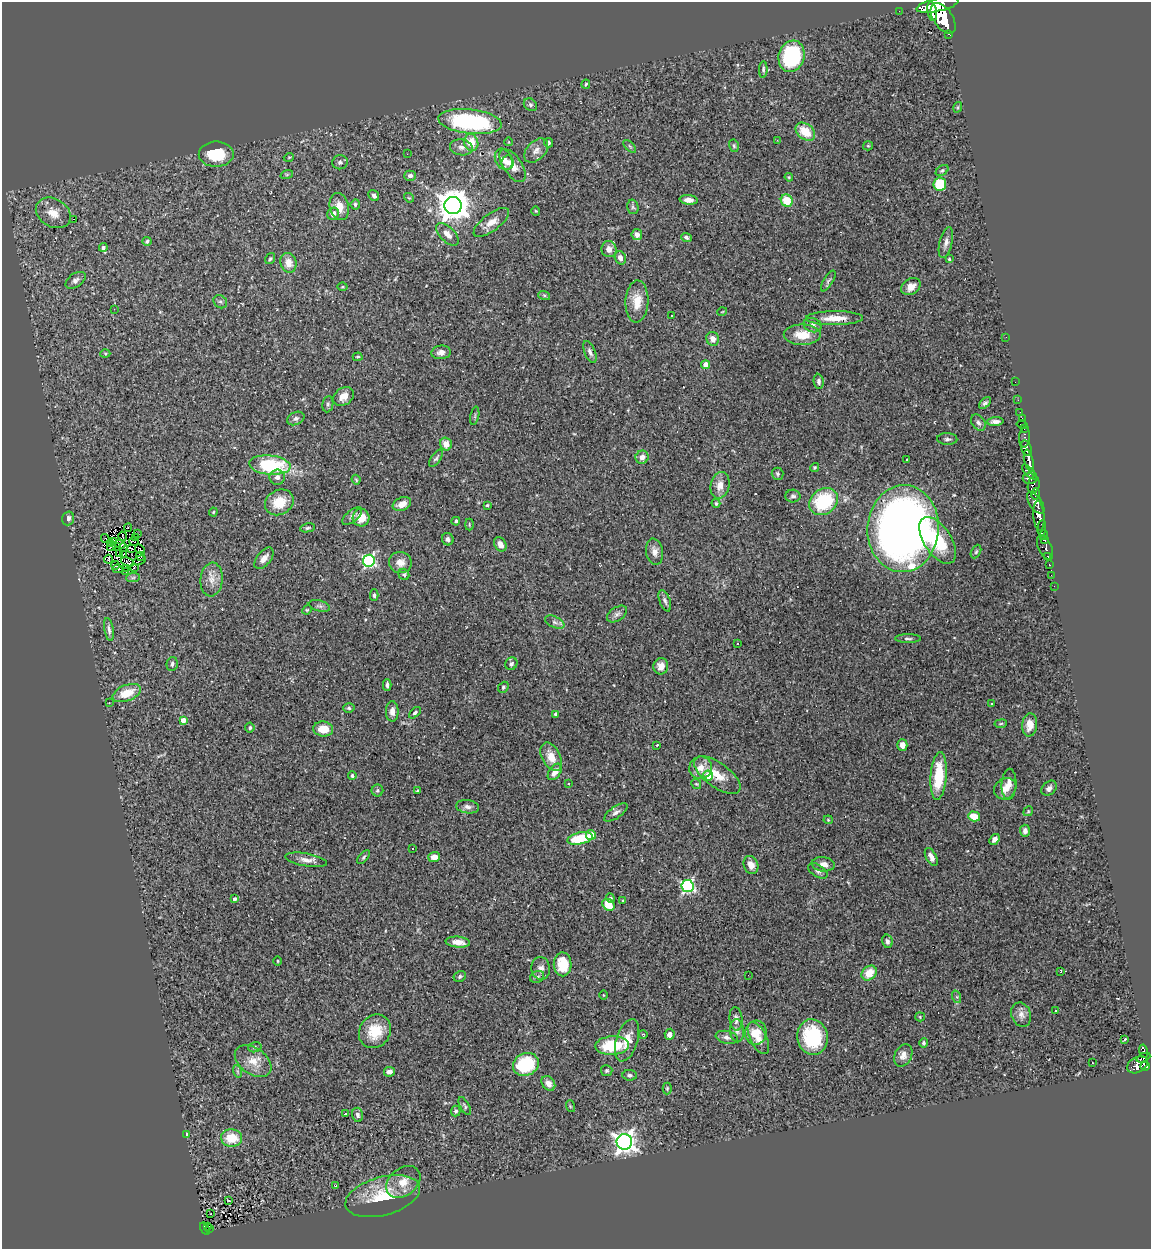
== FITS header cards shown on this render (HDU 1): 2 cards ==
NAXIS1  =                 1149
NAXIS2  =                 1247

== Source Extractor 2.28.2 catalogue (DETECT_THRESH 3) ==
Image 1149 x 1247 px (HDU 1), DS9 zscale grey, 1 PNG px = 1 image px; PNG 1153 x 1251 px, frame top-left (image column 1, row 1247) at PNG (2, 2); each listed source drawn as its Kron ellipse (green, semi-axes under 4 px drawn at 4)
Background 0.881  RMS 0.093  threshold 0.279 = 3 sigma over >= 5 px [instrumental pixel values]
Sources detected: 294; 2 with non-positive FLUX_AUTO (blend fragments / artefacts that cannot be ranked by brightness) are neither listed nor drawn; the other 292 listed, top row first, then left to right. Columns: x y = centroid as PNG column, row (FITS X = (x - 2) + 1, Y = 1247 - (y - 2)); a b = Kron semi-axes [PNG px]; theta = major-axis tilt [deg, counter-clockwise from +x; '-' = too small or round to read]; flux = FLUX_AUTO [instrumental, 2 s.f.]
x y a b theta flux
937 5 21 6 12 5200
899 11 2 2 - 7.5
932 12 9 4 -80 1500
943 18 17 9 -56 6100
949 34 4 3 - 110
791 56 16 13 72 570
763 69 8 4 87 12
586 84 5 3 - 7.2
530 105 7 5 -40 13
958 107 5 3 - 6.3
470 122 32 12 -6 890
805 132 11 7 -37 140
777 140 2 2 - 43
509 142 4 2 - 3.9
471 143 8 7 - 120
548 143 5 4 - 12
630 146 8 3 -45 8.7
734 146 6 4 -74 10
868 146 5 4 - 6.8
461 147 11 8 -8 38
536 150 14 9 45 43
216 154 17 12 0 200
407 154 2 2 - 4.5
289 157 5 3 - 5.5
504 159 11 8 -62 46
340 162 8 7 - 20
508 162 7 6 - 20
513 166 19 9 -56 70
942 170 7 4 36 11
287 174 6 4 19 9.3
410 176 5 5 - 26
789 177 4 4 - 6.5
940 184 6 6 - 290
374 196 6 5 - 20
409 198 5 4 - 6.8
689 200 9 4 -5 35
787 201 6 6 - 170
355 204 5 4 - 11
453 206 8 8 - 11000
339 207 14 9 -76 71
633 207 7 5 -76 13
536 211 4 4 - 6.3
53 213 18 14 -31 100
333 214 6 5 - 35
73 219 3 2 - 24
491 222 21 8 37 74
447 234 14 7 -44 47
637 235 5 5 - 33
686 237 5 4 - 17
147 241 4 4 - 13
946 243 16 6 77 33
103 247 4 4 - 20
609 249 8 7 - 42
620 258 7 5 -73 31
270 259 6 4 56 9.3
949 259 3 3 - 6.9
288 263 10 8 -74 68
76 280 11 6 34 25
828 281 12 4 58 16
343 287 5 4 - 6.4
911 287 10 7 34 53
544 295 6 4 -19 9.8
637 301 21 11 88 120
220 302 7 6 - 17
114 309 2 2 - 3.7
722 312 5 3 - 4.4
671 315 3 2 - 7.7
835 318 28 7 0 100
813 325 9 7 -21 22
802 335 18 10 0 130
1006 337 2 2 - 18
713 339 7 6 - 46
441 352 9 7 5 35
590 352 11 5 -68 22
105 353 5 3 - 6.5
358 357 5 3 - 7.6
706 365 4 4 - 97
819 381 7 5 -85 19
1015 382 3 2 - 5.7
343 396 11 8 34 60
1018 400 2 2 - 14
985 403 7 4 43 16
328 404 8 5 82 13
1020 412 2 2 - 4
475 416 9 4 78 11
296 418 9 6 24 18
1022 418 3 2 - 14
995 421 8 3 4 24
978 423 9 6 -57 22
1022 424 5 3 - 48
1024 429 2 2 - 16
1025 437 10 5 85 110
947 439 10 6 -2 17
446 444 6 6 - 51
1026 448 8 5 -75 1100
642 457 7 6 - 34
436 458 10 5 54 14
907 459 3 3 - 16
1029 461 11 4 -77 1600
270 465 21 9 -6 450
815 467 5 4 - 9.5
1029 472 10 4 -45 460
778 474 6 6 - 13
277 477 7 7 - 31
1030 478 7 5 1 540
356 480 5 3 - 8.4
720 485 13 9 78 59
1034 485 8 6 76 640
1036 494 6 4 90 370
793 496 7 6 - 16
279 502 15 12 31 140
824 502 15 12 39 420
716 503 4 4 - 13
1036 503 12 6 -55 1200
402 504 9 6 23 52
487 505 4 3 - 6.6
213 512 4 4 - 6.3
352 516 12 6 40 22
1039 516 15 5 -85 2900
68 518 7 6 - 27
361 518 9 8 - 85
456 521 4 4 - 13
469 524 6 3 -90 5.7
128 528 4 2 - 14
307 528 7 4 10 11
1042 528 8 3 85 840
903 529 43 35 86 6100
138 534 2 2 - 6
1043 535 5 3 - 930
123 536 5 2 - 1.2
135 537 3 2 - 4.8
105 538 4 2 - 2.8
448 539 6 6 - 20
1045 539 4 3 - 480
938 540 26 13 -57 280
114 541 3 2 - 3.1
134 541 5 2 - 3.6
110 544 2 2 - 1.3
120 544 5 3 - 12
500 544 8 5 -61 47
111 547 4 2 - 2.4
116 547 3 2 - 5.4
123 548 4 3 - 25
1045 548 13 6 -65 300
132 549 3 2 - 3.9
140 549 5 2 - 11
654 552 13 8 -79 41
976 552 7 4 63 10
119 554 4 2 - 6.9
124 554 4 2 - 4.1
140 556 5 3 - 8.1
1048 556 3 3 - 180
264 558 13 7 51 39
108 559 4 2 - 5.6
140 560 6 2 29 3.7
369 561 6 6 - 1000
128 562 7 2 -24 2.6
400 562 11 10 - 56
115 565 4 2 - 5.4
1049 565 3 3 - 54
134 567 4 2 - 1.9
127 568 3 2 - 3.5
117 569 5 3 - 13
126 572 3 2 - 3.9
404 574 6 5 - 11
1051 575 2 2 - 7.4
133 578 7 4 2 14
212 579 17 11 84 65
1054 586 2 2 - 9.7
374 595 6 4 -88 11
665 601 11 5 -69 20
319 606 11 5 -15 16
307 610 5 4 - 7
617 614 11 6 33 23
555 622 10 5 -25 22
109 629 11 4 -80 21
908 639 13 3 0 15
738 644 3 2 - 5.2
172 664 7 5 75 17
511 664 7 5 52 17
661 666 8 7 - 51
387 685 6 3 -89 14
503 687 6 4 48 11
127 693 15 8 21 130
109 702 3 2 - 5.9
992 704 3 3 - 17
349 708 5 4 - 11
392 711 10 6 -89 39
415 713 7 4 44 13
556 714 4 3 - 18
183 720 4 4 - 51
1001 724 6 3 9 6.9
1030 725 12 7 84 64
250 727 5 4 - 11
323 729 10 7 -7 110
657 745 3 3 - 6.4
902 745 5 5 - 52
551 757 15 9 -63 88
700 768 11 11 - 65
555 772 9 5 55 49
717 775 27 12 -36 130
352 776 4 3 - 9.9
708 776 5 5 - 140
939 776 24 8 85 250
569 783 3 3 - 49
696 784 5 4 - 8.2
1009 784 15 7 87 53
1049 788 8 6 43 23
1005 789 12 10 39 60
377 790 6 6 - 12
418 791 4 3 - 7.6
468 807 11 6 -7 26
1028 811 5 4 - 7.1
616 812 14 5 34 24
974 816 6 4 -17 120
828 820 4 4 - 6.1
1025 831 6 5 - 29
591 835 5 5 - 91
580 838 13 6 11 280
994 839 6 4 51 27
413 848 2 2 - 4.1
364 857 8 4 49 12
434 857 6 5 - 56
931 857 10 5 -62 38
306 860 21 6 -10 49
823 864 11 7 -6 44
751 865 9 7 -70 50
818 871 11 6 -33 21
687 886 6 6 - 1100
610 898 5 4 - 9.5
235 899 3 3 - 19
623 900 4 3 - 6.4
608 905 7 5 -43 110
887 941 7 5 -77 21
458 942 12 5 -5 63
278 961 5 3 - 5.7
563 964 12 9 -89 140
541 968 11 9 -86 33
1061 971 3 2 - 7.1
869 973 8 6 45 96
748 975 2 2 - 5.4
460 976 6 5 - 12
537 977 7 5 27 14
603 995 4 3 - 4.6
957 997 6 4 -72 11
1056 1011 3 2 - 8.9
1021 1015 12 9 -69 40
920 1017 5 4 - 7
736 1019 12 6 -85 27
375 1031 17 15 54 160
737 1031 11 7 -87 27
756 1033 12 11 - 110
643 1034 4 2 - 4.7
670 1034 5 5 - 33
727 1037 11 6 -12 24
812 1037 18 15 -80 420
758 1038 17 8 -63 65
1125 1039 4 3 - 16
627 1040 22 10 72 100
924 1043 5 4 - 12
612 1046 17 9 3 290
255 1047 7 5 13 11
1143 1051 7 3 -79 180
903 1055 11 8 62 38
1143 1058 7 4 23 240
253 1061 20 13 -35 93
1092 1063 3 2 - 4.5
526 1064 13 11 24 350
1137 1065 11 7 31 630
1145 1066 5 4 - 410
237 1071 6 4 -71 9.5
607 1071 6 5 - 12
389 1072 5 5 - 36
630 1075 7 5 -6 14
548 1083 8 6 -52 38
667 1089 6 4 88 8.4
465 1106 10 4 -60 13
570 1106 6 3 -72 7
456 1111 5 4 - 12
345 1114 3 3 - 12
358 1115 7 5 -76 19
186 1134 4 3 - 9
232 1138 10 8 -3 150
624 1142 8 7 - 4100
403 1182 19 13 39 91
335 1186 4 2 - 3.8
383 1196 38 19 16 280
229 1201 3 2 - 4.5
210 1214 3 2 - 10
207 1226 3 2 - 5.7
205 1228 6 3 -58 42
210 1228 3 3 - 14
At the frame edge (FLAGS 8, measured only in part): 1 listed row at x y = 937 5
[2 non-positive-flux detections neither listed nor drawn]